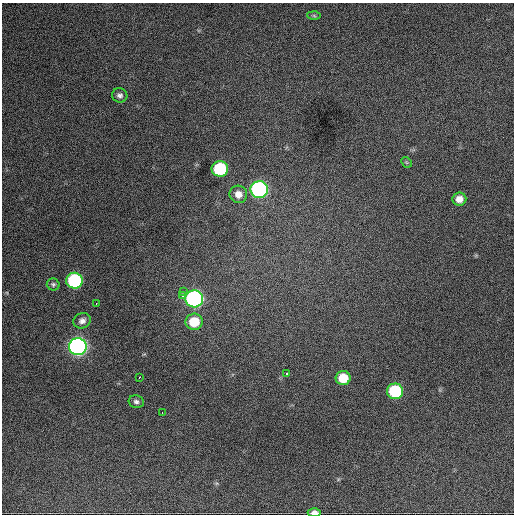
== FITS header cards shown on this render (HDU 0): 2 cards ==
NAXIS1  =                  512 / Axis length
NAXIS2  =                  512 / Axis length

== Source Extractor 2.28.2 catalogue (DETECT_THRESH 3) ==
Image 512 x 512 px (HDU 0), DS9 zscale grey, 1 PNG px = 1 image px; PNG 516 x 516 px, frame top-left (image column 1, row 512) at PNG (2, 3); each listed source drawn as its Kron ellipse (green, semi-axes under 4 px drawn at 4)
Background 1300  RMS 30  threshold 90.8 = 3 sigma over >= 5 px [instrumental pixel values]
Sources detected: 23; all 23 listed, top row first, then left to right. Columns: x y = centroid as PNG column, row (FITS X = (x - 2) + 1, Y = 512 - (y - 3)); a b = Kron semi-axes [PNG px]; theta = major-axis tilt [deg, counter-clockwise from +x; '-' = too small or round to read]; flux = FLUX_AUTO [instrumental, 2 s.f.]
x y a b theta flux
314 16 6 4 -2 3100
120 95 8 7 - 7100
406 162 6 4 -44 2600
220 169 8 8 - 170000
259 190 9 8 - 540000
238 194 9 8 - 17000
459 199 7 6 - 16000
74 281 8 8 - 250000
53 284 6 6 - 4300
184 291 3 3 - 5700
183 296 3 3 - 7800
194 299 9 8 - 580000
96 303 2 2 - 3200
82 321 9 7 25 10000
194 322 8 8 - 59000
78 347 9 8 - 920000
286 374 3 3 - 7600
139 377 3 2 - 2500
343 378 7 7 - 53000
395 391 8 7 - 150000
136 402 8 6 -13 6000
162 413 3 2 - 2700
314 513 6 4 2 11000
At the frame edge (FLAGS 8, measured only in part): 1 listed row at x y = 314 513